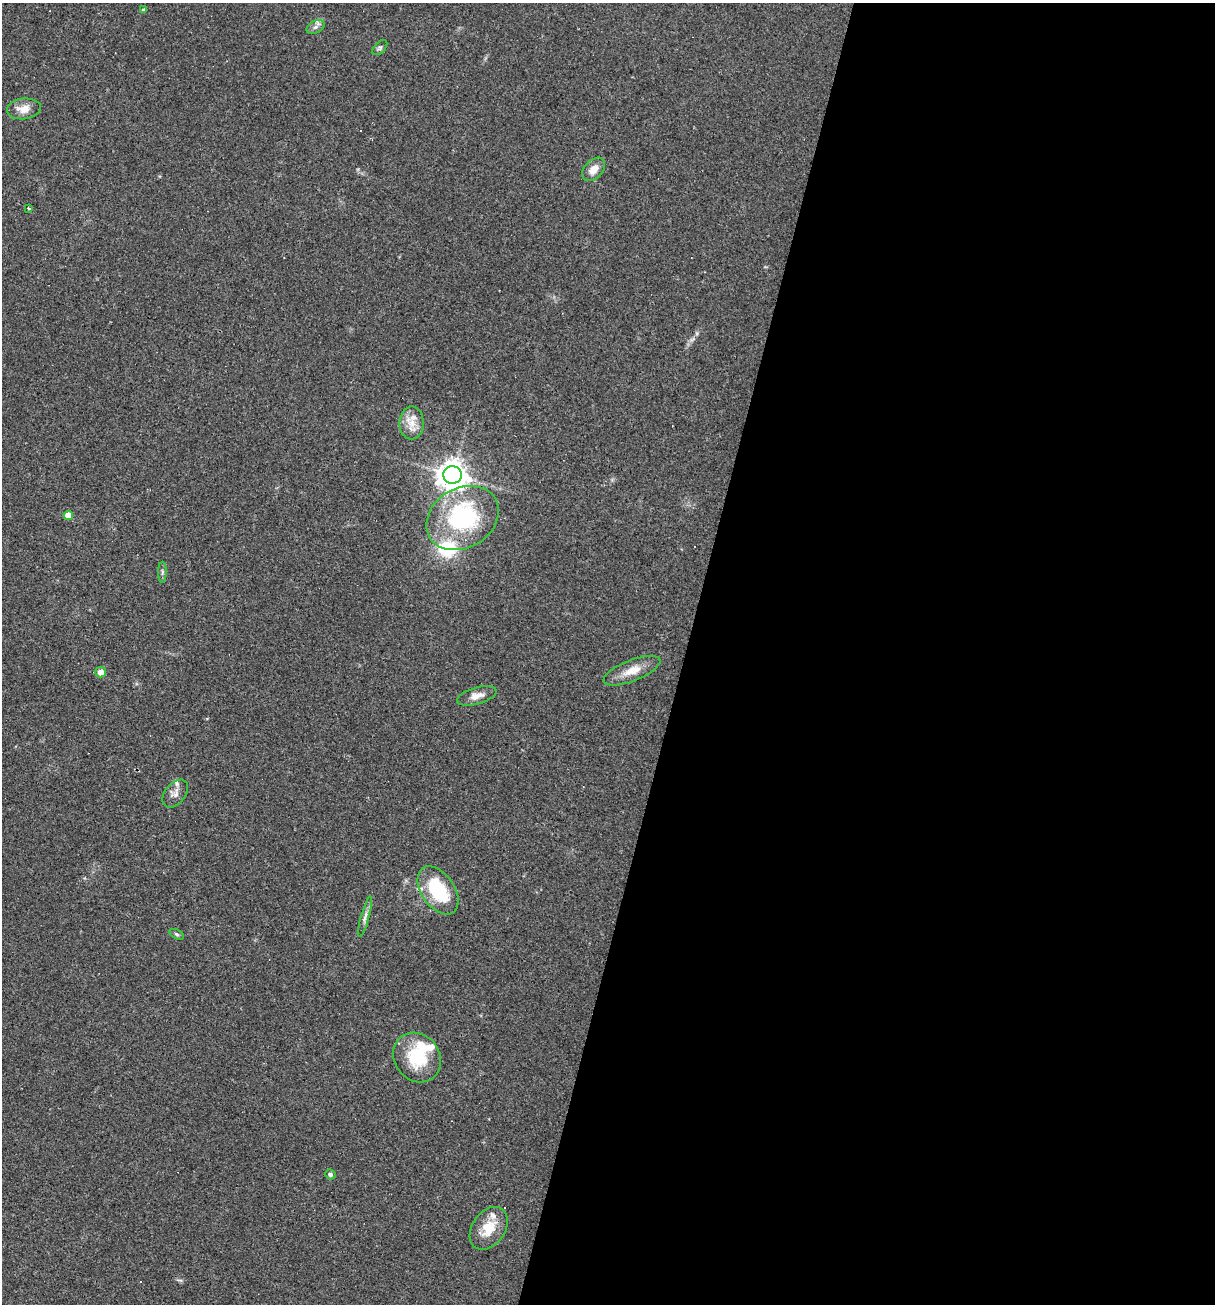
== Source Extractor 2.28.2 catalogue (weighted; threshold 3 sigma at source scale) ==
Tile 12 of 4 x 4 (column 4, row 3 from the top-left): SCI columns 3890-5102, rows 1303-2604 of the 5227 x 5208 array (HDU 1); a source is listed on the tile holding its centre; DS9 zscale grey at full resolution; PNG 1217 x 1306 px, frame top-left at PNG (2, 3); each listed source drawn as its Kron ellipse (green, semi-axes under 4 px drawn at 4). Shown black and unused: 44% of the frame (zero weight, under 2 of 3 exposures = <1% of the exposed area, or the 3 px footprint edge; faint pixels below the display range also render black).
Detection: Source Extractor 2.28.2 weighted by HDU 2 'WHT'; one run over the whole footprint, this tile lists its part. Background 0.0665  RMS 0.0055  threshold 0.0247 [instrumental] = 3 sigma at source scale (4.5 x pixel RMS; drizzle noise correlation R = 1.50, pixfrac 1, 0.05/0.05 arcsec/px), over >= 5 px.
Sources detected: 31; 2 inside a brighter object's white glare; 2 cosmic-ray / hot-pixel residue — neither listed nor drawn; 6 inside a brighter listed object's ellipse — not listed separately; the other 21 listed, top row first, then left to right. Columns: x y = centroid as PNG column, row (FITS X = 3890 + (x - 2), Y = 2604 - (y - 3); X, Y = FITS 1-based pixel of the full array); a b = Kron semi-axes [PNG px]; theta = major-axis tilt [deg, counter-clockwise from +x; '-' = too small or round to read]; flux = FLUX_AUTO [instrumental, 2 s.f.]
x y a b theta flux
144 10 4 4 - 1.4
315 27 9 6 27 2
380 48 9 5 45 1.4
24 109 17 10 6 6.3
594 169 14 9 46 5.5
29 208 3 3 - 1
412 423 16 12 89 7.2
453 475 9 9 - 750
68 515 5 4 - 6.7
462 518 38 29 31 70
162 572 10 4 90 1.3
632 671 30 10 21 9
101 672 5 5 - 5.4
477 696 20 8 16 4.7
175 794 16 10 51 3.6
438 890 27 16 -55 31
365 917 21 4 75 2.6
176 934 8 4 -27 0.97
417 1057 26 22 -53 25
330 1174 5 5 - 1.4
489 1228 23 16 55 13